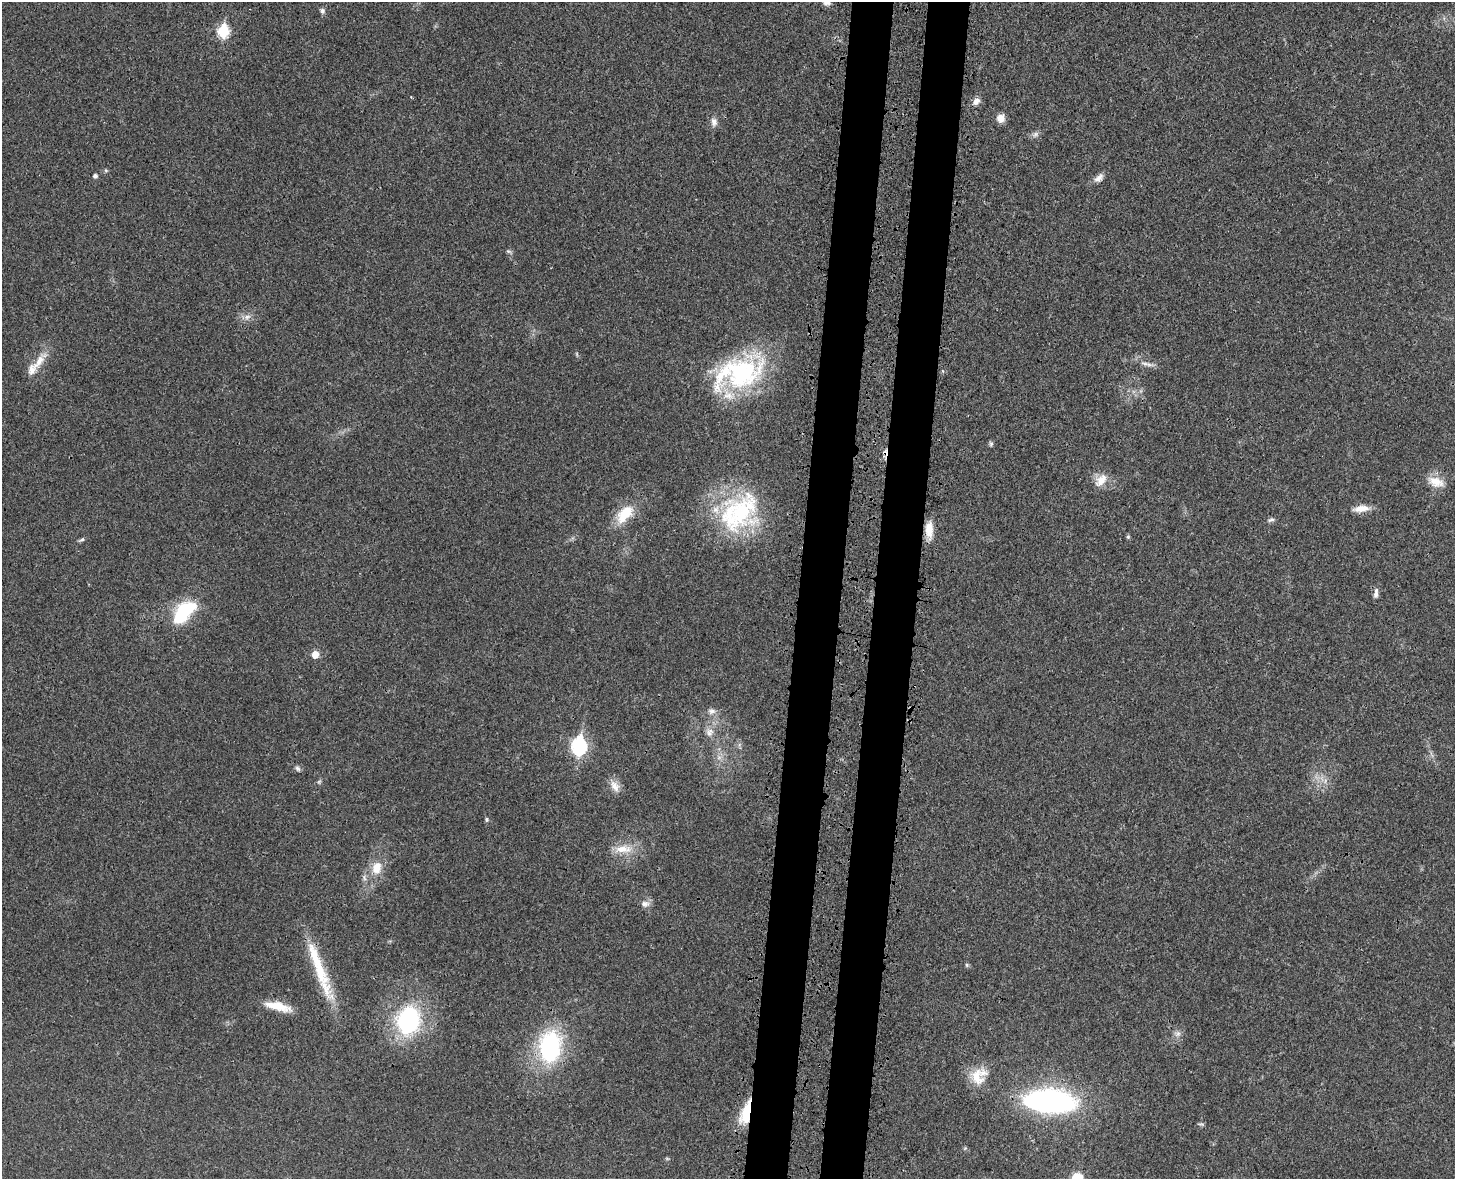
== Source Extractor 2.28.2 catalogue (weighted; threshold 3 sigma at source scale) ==
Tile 5 of 3 x 4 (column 2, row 2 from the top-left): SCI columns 1647-3099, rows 2438-3614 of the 4860 x 4873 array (HDU 1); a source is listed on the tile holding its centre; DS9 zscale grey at full resolution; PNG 1457 x 1181 px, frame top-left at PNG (2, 2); no overlay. Shown black and unused: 6% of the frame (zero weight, under 3 of 4 exposures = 8% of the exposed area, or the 3 px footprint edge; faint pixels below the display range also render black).
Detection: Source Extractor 2.28.2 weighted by HDU 2 'WHT'; one run over the whole footprint, this tile lists its part. Background 0.0215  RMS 0.0034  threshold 0.0155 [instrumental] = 3 sigma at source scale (4.5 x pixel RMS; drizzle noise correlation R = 1.50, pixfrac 1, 0.05/0.05 arcsec/px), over >= 5 px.
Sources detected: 58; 2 too faint to see at this stretch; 1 inside a brighter object's white glare — not listed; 5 inside a brighter listed object's ellipse — not listed separately; the other 50 listed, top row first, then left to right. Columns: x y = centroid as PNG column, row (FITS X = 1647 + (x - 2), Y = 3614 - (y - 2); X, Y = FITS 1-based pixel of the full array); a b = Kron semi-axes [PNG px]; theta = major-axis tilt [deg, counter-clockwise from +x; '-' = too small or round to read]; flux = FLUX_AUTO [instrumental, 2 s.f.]
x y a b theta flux
322 11 8 6 -75 0.95
223 31 7 6 - 31
976 101 10 8 39 1.9
1000 118 9 9 - 2.8
714 122 12 9 -87 1.9
1035 134 9 7 38 1.2
95 176 5 4 - 1
1099 178 13 8 44 1.9
509 251 8 5 -19 0.65
247 317 10 6 19 1.6
39 361 32 10 55 5.5
1145 363 13 6 -11 1.7
742 373 58 40 31 48
991 444 8 5 -81 0.62
885 453 11 5 85 1.5
1101 480 20 12 46 4.3
1436 482 22 13 -19 5.2
1361 509 20 8 6 4
739 512 56 41 41 43
625 514 29 15 49 9.3
1271 520 11 5 16 0.9
929 529 18 9 -90 5.2
1128 537 6 4 69 0.49
82 539 9 5 34 0.69
1376 593 13 5 83 1.5
181 615 33 17 62 16
315 655 5 5 - 5.1
712 711 11 9 2 1.9
709 733 12 7 -43 2
579 746 8 7 - 75
719 757 7 6 - 1.2
298 768 8 6 -45 0.85
615 786 17 11 -57 3.1
486 819 5 5 - 0.54
623 849 26 10 2 6
377 868 18 13 77 5.9
645 904 13 8 0 1.9
967 965 6 5 - 0.52
325 988 69 16 -71 14
278 1006 31 9 -14 6.6
409 1020 24 19 74 46
1177 1034 9 8 - 1.5
550 1047 21 15 84 58
977 1077 25 18 -69 8
1050 1101 40 18 -4 95
746 1113 30 11 73 11
1201 1124 8 5 -1 0.61
965 1148 5 4 - 0.41
667 1158 6 3 -19 0.38
1077 1178 14 11 22 5.9
Overlapping masked pixels (flux is a lower limit): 2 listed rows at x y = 885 453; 746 1113
Isophote crosses this tile's border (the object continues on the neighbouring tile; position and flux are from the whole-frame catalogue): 1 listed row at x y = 1077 1178